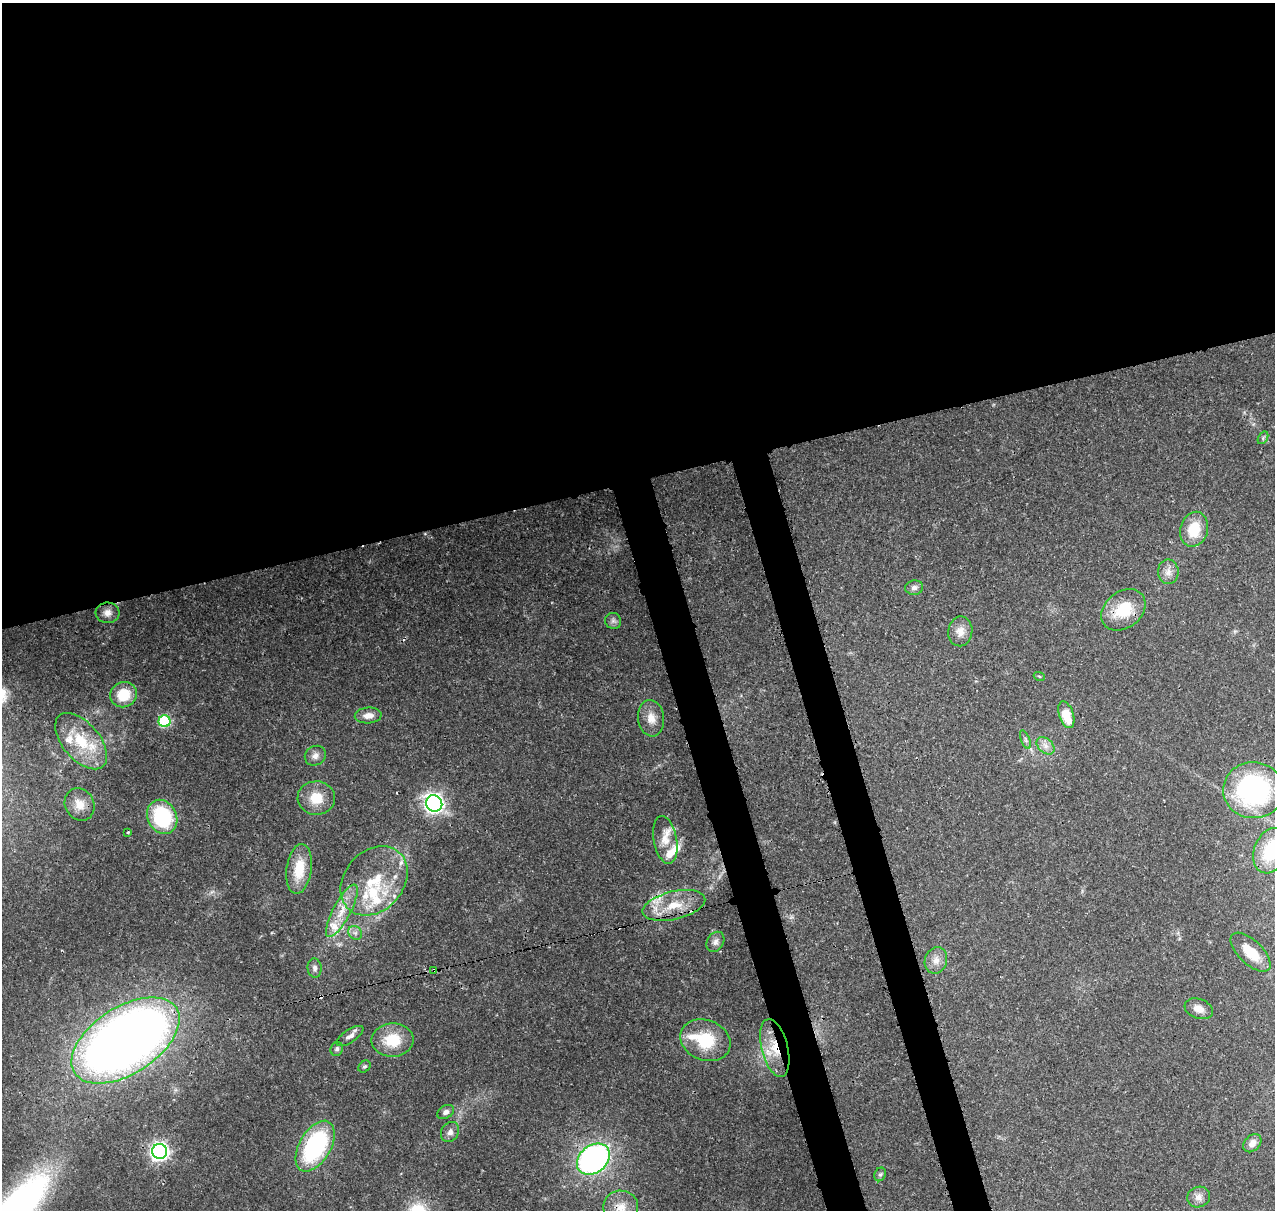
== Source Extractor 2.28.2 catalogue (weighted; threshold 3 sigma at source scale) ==
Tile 2 of 4 x 4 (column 2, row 1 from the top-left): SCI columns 1388-2660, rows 3753-4960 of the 5323 x 5036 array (HDU 1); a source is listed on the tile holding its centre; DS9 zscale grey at full resolution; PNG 1277 x 1212 px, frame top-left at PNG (2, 3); each listed source drawn as its Kron ellipse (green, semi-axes under 4 px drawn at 4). Shown black and unused: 43% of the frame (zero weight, under 3 of 4 exposures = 7% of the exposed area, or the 3 px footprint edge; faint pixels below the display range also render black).
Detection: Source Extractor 2.28.2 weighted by HDU 2 'WHT'; one run over the whole footprint, this tile lists its part. Background 0.0736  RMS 0.0034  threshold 0.0152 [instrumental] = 3 sigma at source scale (4.5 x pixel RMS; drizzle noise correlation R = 1.50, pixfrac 1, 0.0396/0.0396 arcsec/px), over >= 5 px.
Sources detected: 66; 2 cosmic-ray / hot-pixel residue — neither listed nor drawn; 11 inside a brighter listed object's ellipse — not listed separately; the other 53 listed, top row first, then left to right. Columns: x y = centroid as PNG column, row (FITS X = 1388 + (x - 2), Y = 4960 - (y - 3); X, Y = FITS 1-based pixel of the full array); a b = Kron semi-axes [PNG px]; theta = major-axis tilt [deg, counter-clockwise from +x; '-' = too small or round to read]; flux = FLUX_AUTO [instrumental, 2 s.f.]
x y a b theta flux
1263 438 7 4 58 0.62
1194 529 18 13 74 9.5
1168 572 12 10 -89 2.4
914 588 9 7 11 1.3
1123 610 24 18 38 12
107 613 12 10 3 2.4
613 621 8 8 - 1.1
960 631 15 12 82 3.4
1039 676 5 3 - 0.33
123 695 14 12 26 9.8
368 715 13 8 4 3.1
1066 715 14 7 -72 8.2
651 718 18 13 -83 4.4
165 721 6 6 - 36
1025 740 10 3 -69 0.71
81 741 33 18 -49 15
1045 746 10 7 -41 2
315 756 11 9 31 2
1254 790 30 28 -2 58
316 798 19 16 -3 7.8
434 803 8 8 - 160
80 804 17 14 -61 4.9
162 817 18 14 -62 28
128 832 3 3 - 0.48
665 840 24 11 -79 5.2
1271 851 23 16 69 16
299 869 25 12 82 9.9
374 881 38 29 49 21
674 905 32 14 13 11
342 911 29 8 62 6.7
355 933 7 6 - 1.2
715 942 11 8 57 1.6
1251 952 25 12 -44 7.5
936 960 13 11 71 3
315 968 9 7 -86 1.3
434 970 3 3 - 1.3
1199 1009 14 10 -20 3
350 1036 15 6 34 1.9
125 1040 60 33 33 380
392 1040 21 16 2 11
705 1040 26 20 -21 16
775 1048 29 13 -76 10
337 1049 7 6 - 1
364 1066 7 5 41 0.67
446 1112 9 6 34 1.5
450 1132 10 8 60 1.9
1252 1143 10 7 46 2.3
315 1146 28 15 60 44
159 1151 7 7 - 130
593 1159 18 13 39 99
880 1174 7 5 66 0.69
1199 1197 11 10 - 2.2
621 1207 17 16 - 5.8
Overlapping masked pixels (flux is a lower limit): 5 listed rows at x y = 434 803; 674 905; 434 970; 775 1048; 621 1207
Isophote crosses this tile's border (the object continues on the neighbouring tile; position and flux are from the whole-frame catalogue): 2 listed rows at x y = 1271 851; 621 1207